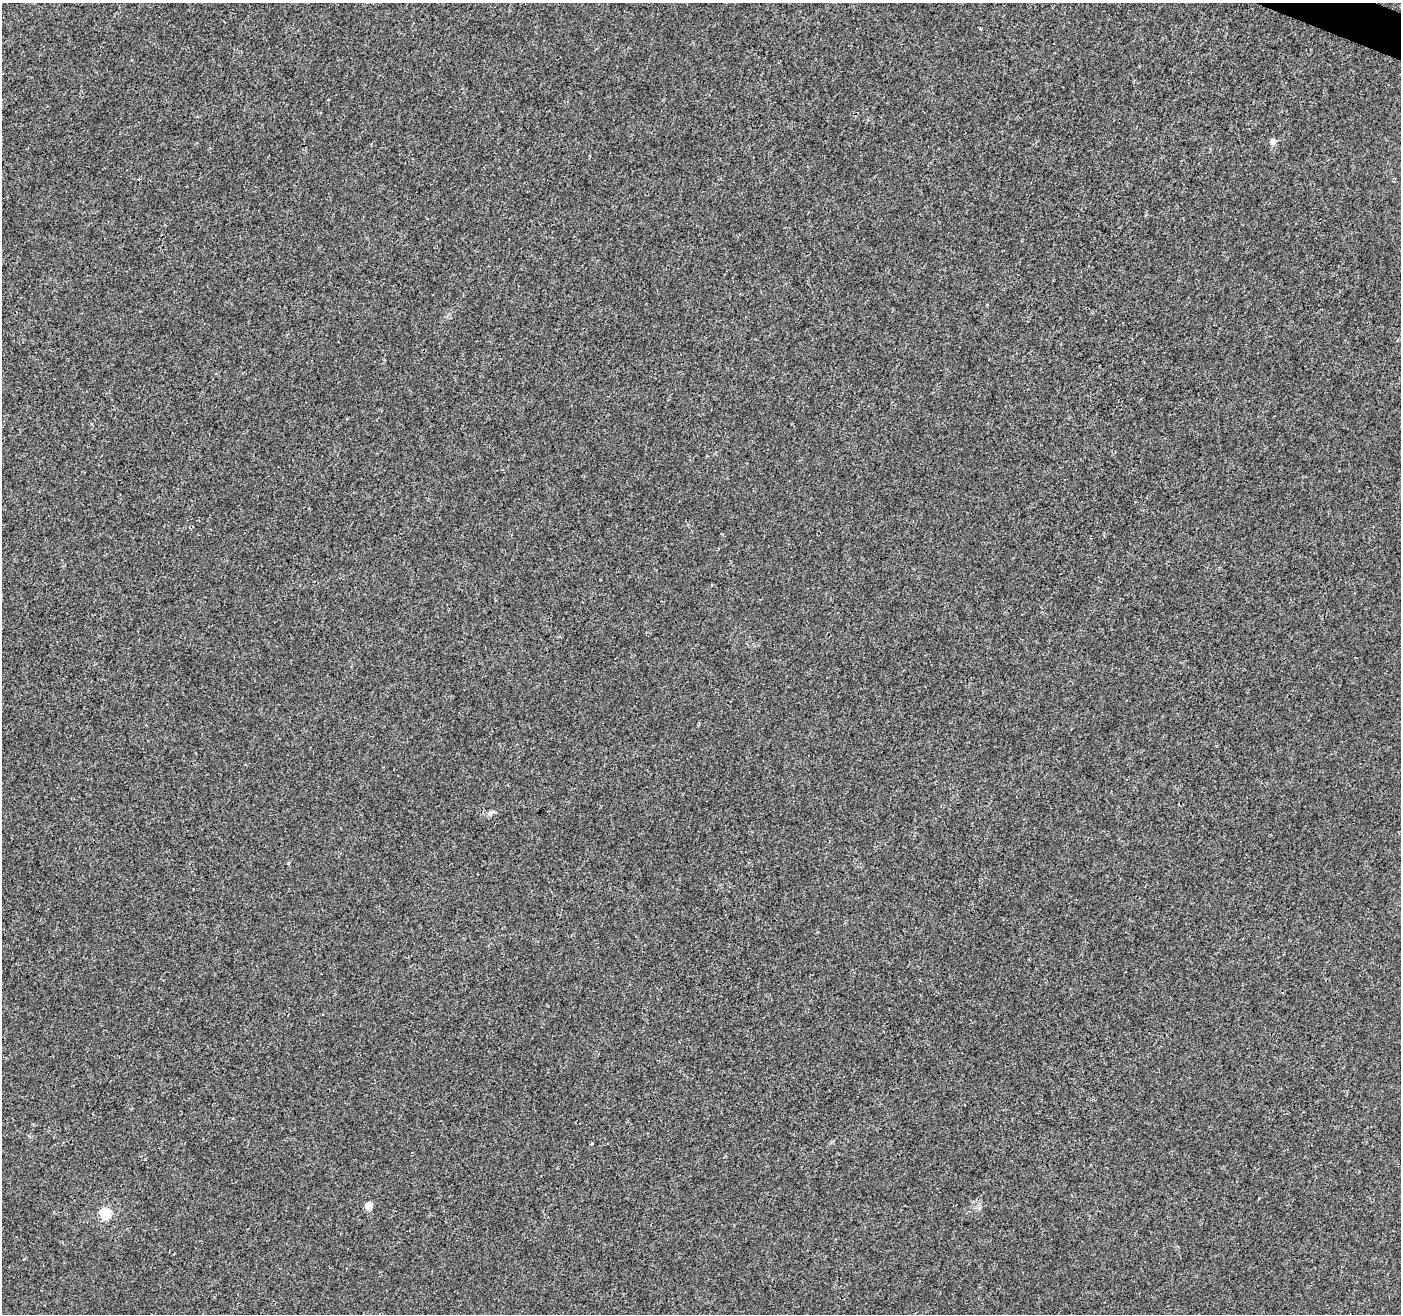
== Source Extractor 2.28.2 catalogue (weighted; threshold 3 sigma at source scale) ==
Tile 10 of 4 x 4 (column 2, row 3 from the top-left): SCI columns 1407-2805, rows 1584-2895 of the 5602 x 5727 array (HDU 1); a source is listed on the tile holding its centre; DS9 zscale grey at full resolution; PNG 1403 x 1316 px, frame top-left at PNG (2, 3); no overlay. Shown black and unused: <1% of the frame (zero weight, under 3 of 4 exposures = <1% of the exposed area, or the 3 px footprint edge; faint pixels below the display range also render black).
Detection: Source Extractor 2.28.2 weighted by HDU 2 'WHT'; one run over the whole footprint, this tile lists its part. Background 1.73e-04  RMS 0.0017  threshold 0.00773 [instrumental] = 3 sigma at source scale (4.5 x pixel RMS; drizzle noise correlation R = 1.50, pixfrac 1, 0.0396/0.0396 arcsec/px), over >= 5 px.
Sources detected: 5; all 5 listed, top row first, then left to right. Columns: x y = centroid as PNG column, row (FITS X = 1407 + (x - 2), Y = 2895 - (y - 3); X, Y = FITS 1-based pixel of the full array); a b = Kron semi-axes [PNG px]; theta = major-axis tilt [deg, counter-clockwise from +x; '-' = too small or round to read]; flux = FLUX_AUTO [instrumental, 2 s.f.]
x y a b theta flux
981 28 3 3 - 1.5
1273 142 4 4 - 1.9
491 813 10 5 27 0.5
369 1206 5 4 - 3
105 1214 5 5 - 13